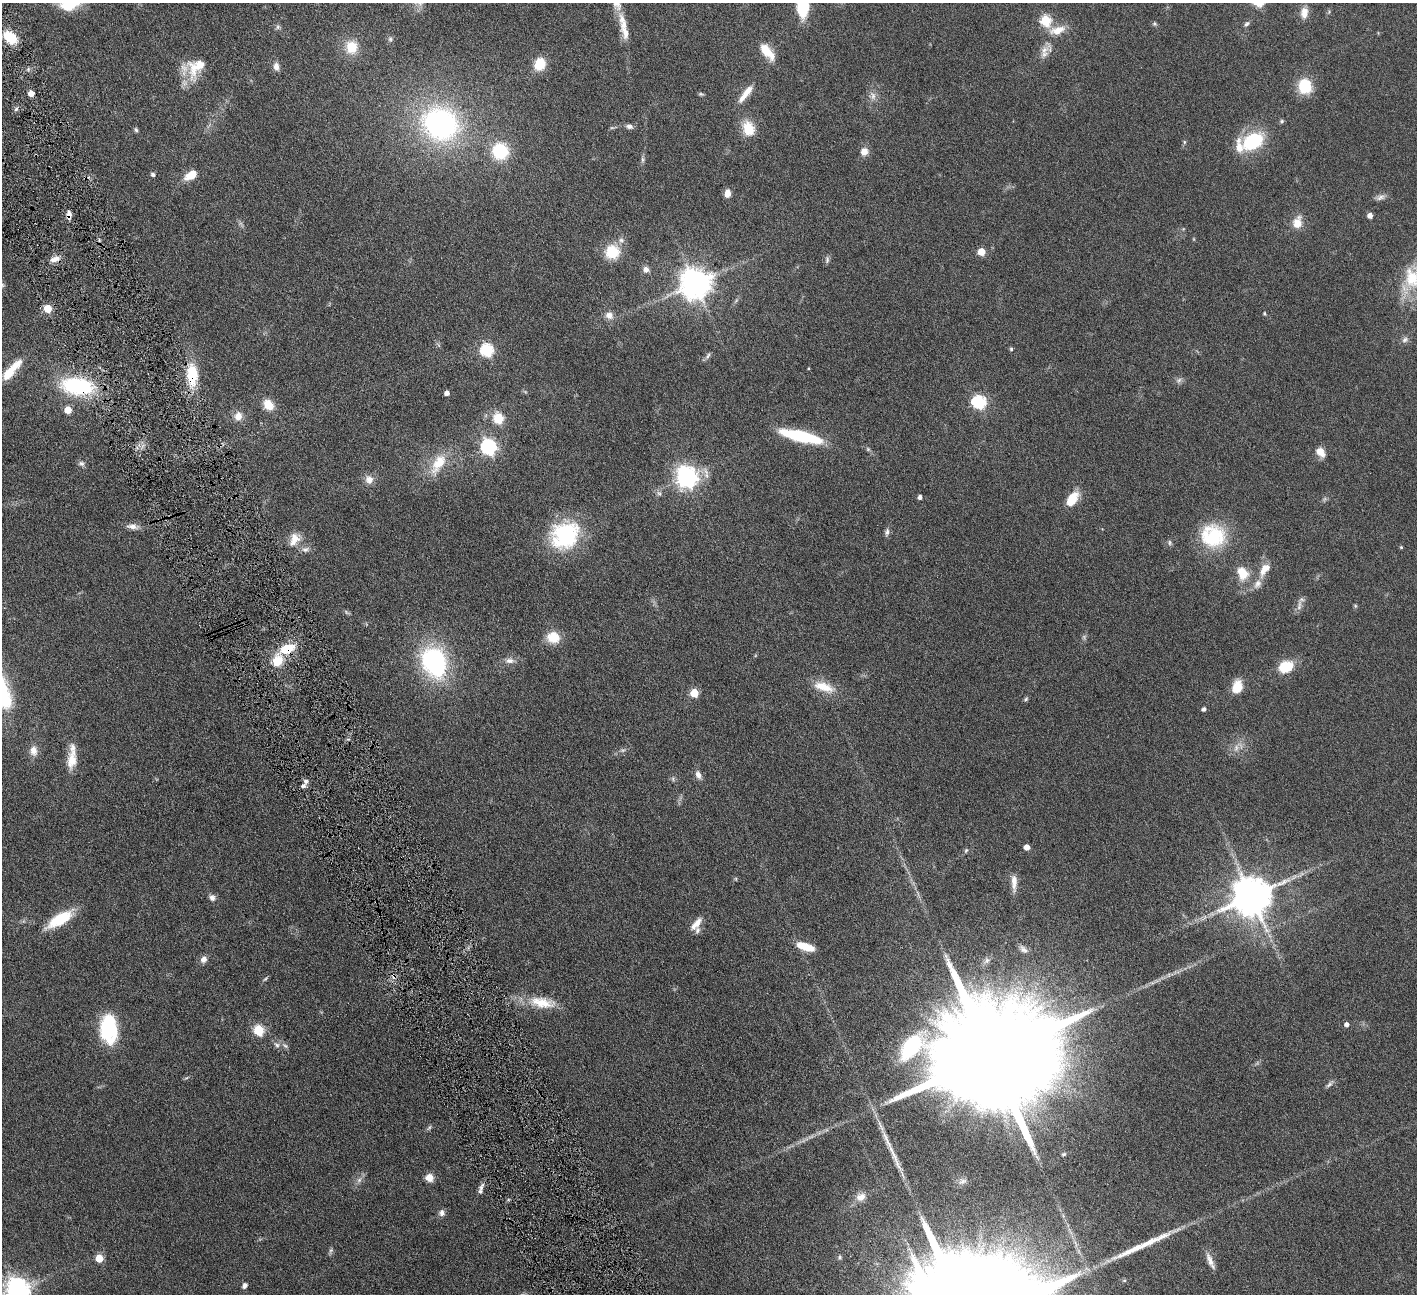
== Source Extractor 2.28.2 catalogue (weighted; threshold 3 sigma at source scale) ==
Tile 11 of 4 x 4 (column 3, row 3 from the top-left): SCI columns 2834-4248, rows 1589-2880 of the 5666 x 5629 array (HDU 1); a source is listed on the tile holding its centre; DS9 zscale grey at full resolution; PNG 1419 x 1296 px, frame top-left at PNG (2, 3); no overlay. Shown black and unused: <1% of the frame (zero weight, under 4 of 8 exposures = <1% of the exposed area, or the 3 px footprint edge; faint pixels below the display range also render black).
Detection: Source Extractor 2.28.2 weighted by HDU 2 'WHT'; one run over the whole footprint, this tile lists its part. Background 0.128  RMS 0.0061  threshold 0.0249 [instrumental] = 3 sigma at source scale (4.09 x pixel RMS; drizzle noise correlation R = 1.36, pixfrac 0.8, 0.05/0.05 arcsec/px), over >= 5 px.
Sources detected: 164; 12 too faint to see at this stretch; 1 inside a brighter object's white glare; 2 long thin detections or spike segments (spike, bleed or trail) — not listed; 10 inside a brighter listed object's ellipse — not listed separately; the other 139 listed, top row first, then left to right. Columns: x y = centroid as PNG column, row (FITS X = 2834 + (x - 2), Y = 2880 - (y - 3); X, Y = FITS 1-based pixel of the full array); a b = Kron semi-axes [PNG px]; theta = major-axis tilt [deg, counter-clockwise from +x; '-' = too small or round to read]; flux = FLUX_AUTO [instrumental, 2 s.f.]
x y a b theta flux
70 4 26 13 11 17
803 7 13 7 -89 49
1304 13 14 9 85 5.2
1046 20 6 5 - 37
623 23 30 10 -73 8.9
1154 24 7 5 -20 0.9
1246 24 9 6 54 1.4
278 27 6 6 - 1.1
1057 30 23 11 14 8.1
10 37 12 8 -42 19
390 39 7 6 - 1.2
351 47 12 11 - 13
767 52 21 9 -50 11
1044 54 15 9 44 4.5
540 64 11 10 - 14
276 66 10 6 -80 3.1
196 67 31 21 54 17
1305 86 17 15 -77 15
31 93 5 4 - 4.9
701 94 7 4 -8 0.84
746 94 25 7 52 7.3
873 96 13 7 -73 3.2
16 109 6 4 46 1.1
1282 121 6 5 - 0.84
440 124 36 31 -28 120
629 126 10 6 -13 2
748 128 18 13 -72 12
136 130 6 5 - 1
1253 141 20 14 31 36
1184 142 5 4 - 0.73
500 151 16 15 - 28
864 152 10 9 - 4.1
642 160 9 4 -90 1.3
153 174 5 4 - 1.7
191 175 15 9 34 8.9
727 193 8 6 82 4.4
1380 197 13 7 19 2.4
69 215 11 5 88 2.6
1370 216 4 4 - 3.7
1297 223 15 11 75 6.9
612 252 16 16 - 16
981 252 5 5 - 12
55 259 14 7 14 3.9
827 260 10 5 85 1.4
646 269 8 8 - 2.6
1413 278 32 26 -51 25
695 284 9 9 - 940
2 285 7 5 -76 1
47 309 5 5 - 14
1265 313 5 4 - 0.65
609 315 10 9 - 3.7
1405 340 9 7 21 2
1011 349 6 5 - 0.84
487 350 6 6 - 71
708 356 12 5 59 1.4
809 368 4 3 - 0.44
11 370 30 9 48 13
192 374 24 12 -89 21
1179 380 9 6 42 1.6
77 386 27 14 -7 66
447 393 4 4 - 2.5
979 402 8 6 -15 82
268 405 13 10 -47 8.2
68 410 5 5 - 8.7
238 416 13 11 77 4.9
498 418 6 5 - 36
801 436 40 9 -13 44
488 447 7 6 - 150
1320 452 14 10 -50 4.8
81 463 9 6 -21 1.6
438 464 32 14 60 15
687 477 9 7 -64 350
369 479 11 10 - 4.3
659 493 7 6 - 1.4
920 497 4 4 - 2.1
1072 499 17 9 57 12
133 526 17 7 -6 3.6
887 532 11 6 80 1.8
565 535 33 28 38 52
1213 536 30 28 -15 35
294 539 19 13 59 8
1401 547 4 4 - 0.6
305 549 11 7 12 2.6
1264 569 22 10 57 7.5
1242 573 16 12 -69 11
1299 605 18 5 79 2.8
1355 606 6 5 - 0.7
553 637 16 14 -15 10
287 649 19 11 21 14
510 661 13 8 2 3.3
432 662 29 19 -77 80
1285 667 14 11 22 16
824 687 28 12 -18 12
1237 687 13 9 75 11
694 693 5 5 - 17
1026 699 7 5 51 0.9
1204 709 5 4 - 1.7
33 751 14 10 -86 4.5
72 759 24 11 83 9.4
698 775 12 7 -67 3
673 779 7 4 -89 0.9
306 781 8 7 - 1.7
1027 847 5 4 - 4.9
966 850 7 5 63 0.91
736 879 6 3 -72 0.57
1014 883 23 7 -90 5.2
1251 897 11 11 - 1900
212 898 8 7 - 2.5
60 919 33 12 32 19
696 924 19 8 50 5.4
805 947 20 8 -18 11
1023 949 12 7 -40 2.2
203 959 8 7 - 3
987 961 9 7 53 1.9
1169 975 7 4 89 0.84
394 976 8 6 -43 1.9
265 979 9 4 45 0.91
1152 983 9 4 19 1.5
542 1002 37 14 -8 15
1346 1024 5 5 - 2.3
108 1029 30 17 -88 39
258 1030 6 5 - 37
277 1045 10 6 -38 2
285 1046 8 5 -22 1.4
990 1056 52 23 20 38000
1329 1084 11 5 37 1.7
429 1128 8 4 62 1
1063 1154 5 4 - 0.83
429 1178 8 7 - 5.8
359 1180 8 6 61 2.2
962 1181 12 9 1 2.7
481 1187 11 7 74 2.3
861 1197 13 11 26 4.5
442 1213 8 7 - 2.6
840 1257 7 4 82 0.86
99 1258 5 5 - 14
1210 1260 21 7 -66 4.3
245 1285 6 5 - 1.9
17 1290 9 8 - 480
Overlapping masked pixels (flux is a lower limit): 6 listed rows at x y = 69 215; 55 259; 192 374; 77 386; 287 649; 394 976
Isophote crosses this tile's border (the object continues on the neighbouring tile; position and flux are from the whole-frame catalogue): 5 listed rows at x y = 70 4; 803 7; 1413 278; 2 285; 17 1290